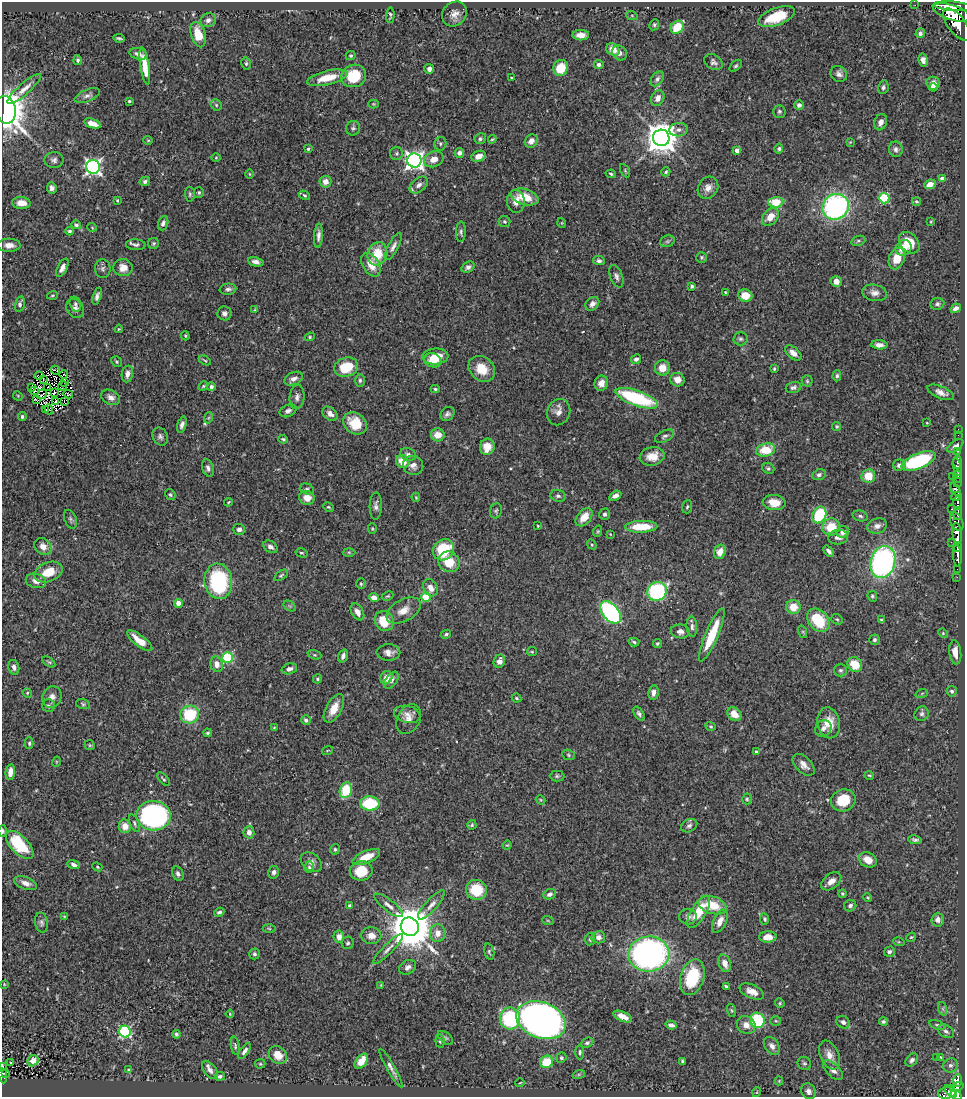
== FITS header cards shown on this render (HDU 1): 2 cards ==
NAXIS1  =                  963
NAXIS2  =                 1095

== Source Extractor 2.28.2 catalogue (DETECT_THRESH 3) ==
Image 963 x 1095 px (HDU 1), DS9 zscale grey, 1 PNG px = 1 image px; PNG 967 x 1099 px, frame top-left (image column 1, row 1095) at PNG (2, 2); each listed source drawn as its Kron ellipse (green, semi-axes under 4 px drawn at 4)
Background 0.699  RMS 0.026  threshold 0.0773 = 3 sigma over >= 5 px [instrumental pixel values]
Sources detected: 472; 2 with non-positive FLUX_AUTO (blend fragments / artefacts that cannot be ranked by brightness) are neither listed nor drawn; the other 470 listed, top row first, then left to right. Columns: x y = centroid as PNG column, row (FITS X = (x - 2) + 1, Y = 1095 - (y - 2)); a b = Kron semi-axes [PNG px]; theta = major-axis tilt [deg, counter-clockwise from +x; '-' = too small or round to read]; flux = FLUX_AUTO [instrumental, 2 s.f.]
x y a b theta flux
915 5 2 2 - 4.4
953 6 19 4 -4 2000
952 12 19 7 -17 2900
454 14 13 11 46 14
390 15 8 3 86 3.1
632 16 6 3 -20 1.8
777 17 19 8 20 61
208 20 8 6 24 6.6
957 24 19 8 -53 2600
654 25 6 4 62 2.7
677 27 7 6 - 44
920 33 5 4 - 4.9
198 35 13 7 -73 33
581 35 8 5 -1 12
119 38 6 2 -9 3.2
613 49 7 6 - 20
620 53 8 6 -49 7.5
138 54 9 5 -17 7.9
351 56 5 4 - 2.3
78 60 5 4 - 3.3
923 60 6 4 -78 7
713 62 10 7 -33 5.9
246 63 6 4 -77 2.6
599 64 5 4 - 4.7
145 66 19 4 -81 28
736 66 7 4 44 3.1
561 68 8 7 - 37
429 69 5 5 - 5.8
839 74 9 7 -37 7.9
354 76 12 11 - 60
327 78 20 7 13 37
511 78 3 3 - 1.5
657 79 8 5 53 5.1
933 83 7 6 - 12
883 87 7 5 78 4.8
933 87 4 3 - 6.5
24 89 21 5 41 13
87 96 13 6 22 6.6
658 98 8 6 65 10
129 101 3 3 - 3.2
373 104 5 4 - 1.9
216 105 6 5 - 2.5
799 105 5 4 - 7.1
5 110 14 10 -78 2100
779 111 6 6 - 3.3
881 122 8 6 71 8.7
92 123 9 4 -18 15
353 128 7 7 - 4
679 130 9 6 6 8.7
661 138 8 8 - 3400
480 139 6 5 - 3.7
492 139 4 3 - 1.9
148 140 5 4 - 2
531 141 7 6 - 11
850 142 4 4 - 1.5
440 144 7 6 - 4.1
308 149 4 3 - 2.7
779 149 5 4 - 3.4
896 149 8 7 - 5.8
737 150 4 4 - 8.9
397 153 6 6 - 3.6
459 153 5 5 - 6.5
479 156 7 5 20 14
216 158 4 3 - 1.6
434 159 10 7 23 16
54 160 9 8 - 6.2
414 160 7 7 - 790
93 167 7 7 - 550
625 171 7 4 -64 2.2
666 172 4 4 - 2.4
250 174 5 3 - 1.4
611 174 5 3 - 2.5
942 179 4 4 - 11
145 181 5 4 - 4.1
325 182 6 6 - 12
930 184 6 4 24 12
419 185 10 6 40 9.1
52 188 6 5 - 6.6
708 188 11 9 56 13
199 192 5 5 - 3.3
190 194 7 5 -88 3.2
304 195 6 4 -29 2.4
525 197 14 7 -17 39
884 198 5 5 - 110
117 200 4 3 - 1.8
516 201 11 9 -87 16
916 201 4 4 - 2.6
776 202 7 5 2 46
21 203 9 6 -3 15
836 207 13 12 - 380
770 217 10 7 48 23
504 222 6 5 - 3
931 222 3 3 - 1.6
163 223 7 5 70 5.4
562 223 5 3 - 1.4
76 225 5 4 - 3.5
92 227 5 3 - 1.3
69 231 4 4 - 3.5
461 232 10 5 87 4.7
318 236 12 4 86 7.2
667 241 7 5 20 3.8
858 241 7 4 18 3.1
154 243 5 5 - 3
909 243 12 8 -49 33
9 245 11 6 -2 12
136 245 10 5 -4 5.2
393 247 15 5 61 7.8
903 248 8 7 - 24
377 254 12 9 69 45
701 257 5 5 - 2.7
897 258 11 7 69 28
599 261 6 4 -6 4.7
256 262 8 4 -11 7.5
371 265 13 8 -58 26
468 267 7 5 32 5.7
62 268 10 4 63 8.4
123 268 9 8 - 17
103 269 9 7 -87 5.6
616 276 12 6 -70 6.5
836 281 5 5 - 11
692 286 4 3 - 3.1
228 289 8 5 7 5.2
725 292 3 3 - 1.4
874 293 12 8 -11 10
52 295 5 3 - 1.9
745 295 7 6 - 24
97 296 8 4 72 6.1
20 304 8 5 77 4.7
75 304 8 5 -73 4.2
592 304 8 6 46 7.8
937 304 7 6 - 4.3
75 308 10 8 -50 7.8
956 308 6 4 31 7.8
255 310 3 3 - 1.8
224 313 7 7 - 6.8
119 329 4 3 - 2
185 336 4 3 - 2
310 337 5 4 - 2.2
740 339 7 6 - 4.1
879 345 8 4 -3 8.9
793 353 10 5 -41 12
435 356 13 8 4 32
636 359 5 4 - 7.2
205 360 6 3 -30 2.1
433 360 9 7 -15 22
117 362 6 5 - 2.6
346 367 12 9 18 48
662 368 7 7 - 21
482 369 14 11 -42 30
774 369 3 3 - 2.2
56 370 5 2 - 2.3
64 374 4 2 - 2.9
127 374 8 5 80 9.9
39 376 4 2 - 0.65
837 376 5 4 - 3.2
43 379 3 2 - 2.1
294 379 10 6 23 8.5
360 380 6 5 - 3.6
677 380 7 7 - 15
807 381 5 5 - 2.6
65 383 3 2 - 0.77
601 383 7 6 - 15
63 386 5 2 - 1.7
203 386 5 4 - 2.2
32 387 2 2 - 1.3
48 387 2 2 - 1.5
211 387 4 4 - 5.3
793 387 8 5 18 4.4
435 389 4 4 - 2.5
34 391 2 2 - 0.55
54 392 3 2 - 1.9
941 392 14 6 -23 11
42 394 5 2 - 0.59
68 394 5 2 - 2.2
18 396 5 4 - 1.9
111 397 10 7 -28 9.5
297 397 12 7 85 8.7
637 398 22 7 -19 140
36 399 4 2 - 3.5
56 401 3 2 - 1
64 402 3 2 - 0.66
49 409 5 2 - 2.5
46 410 2 2 - 0.99
288 411 9 6 26 6.5
559 412 13 11 67 12
330 414 8 6 -39 9.6
447 414 8 6 41 5.8
22 417 4 4 - 3.5
208 418 6 3 70 1.9
355 423 13 10 -35 42
927 423 3 2 - 1.3
182 425 8 4 72 6.5
837 427 4 4 - 2.8
958 429 2 2 - 7.2
438 435 7 6 - 21
958 435 2 2 - 9.6
160 436 9 7 -65 5.4
665 436 10 5 26 4.8
283 439 4 3 - 2.8
955 446 9 5 36 7.4
487 447 8 7 - 25
766 450 10 6 16 46
957 451 3 2 - 20
408 454 8 6 -22 5.9
652 456 12 9 11 20
402 461 7 6 - 28
918 461 18 7 22 170
958 462 7 3 89 250
413 465 10 9 - 11
899 465 6 5 - 5.4
957 467 9 4 -78 660
208 468 9 5 -73 5.6
768 468 6 5 - 3.1
819 475 7 5 24 4.9
868 476 7 6 - 36
953 476 2 2 - 9.8
958 476 6 3 88 380
957 482 5 4 - 120
307 489 7 5 -15 3.4
956 490 7 4 -55 290
170 494 6 5 - 2.8
558 496 7 6 - 4.2
615 496 6 4 29 7.6
956 496 5 4 - 240
416 497 4 3 - 1.8
307 498 8 7 - 16
228 502 4 3 - 1.5
774 503 11 7 -6 23
958 503 7 3 -83 300
376 506 13 6 88 7.2
328 507 6 4 -26 2.1
687 507 7 5 72 2.9
951 509 3 2 - 73
496 511 8 6 72 3.4
958 513 6 3 86 390
605 514 6 5 - 4.2
819 515 8 6 65 120
860 516 8 5 -13 4.4
584 517 10 6 51 26
71 519 10 6 -65 4.3
957 522 9 6 -66 420
538 526 3 2 - 1.4
877 526 10 7 19 9.8
641 527 16 6 2 52
831 527 9 8 - 37
239 529 6 5 - 6.6
372 529 5 4 - 2.1
598 531 6 4 71 2.1
843 532 6 5 - 8.9
610 534 4 2 - 1.1
957 534 11 4 -82 1500
838 537 10 7 7 12
951 542 2 2 - 16
592 545 5 4 - 2.4
43 547 9 7 -43 15
270 547 8 5 -33 6.9
958 547 5 3 - 290
443 550 11 9 48 79
829 551 7 4 -50 6.2
349 552 6 4 -1 2.3
720 552 7 5 67 17
302 553 6 4 -14 2.9
957 556 11 3 -86 850
449 562 11 10 - 35
883 562 16 12 74 400
957 569 2 2 - 9.3
48 572 15 9 22 32
281 575 8 4 37 2.7
957 577 2 2 - 5.3
36 581 10 7 -12 10
218 581 18 14 -82 170
361 584 5 4 - 2.5
430 588 9 7 -61 13
657 591 10 9 - 210
388 596 6 4 26 2.1
872 596 5 4 - 2.9
426 597 5 4 - 76
374 598 5 4 - 14
178 603 4 4 - 20
290 606 7 4 -34 2.7
793 607 7 7 - 27
403 610 19 10 29 21
357 612 9 6 -61 13
610 612 13 8 -50 280
837 619 6 5 - 2.8
818 620 13 9 -48 73
881 620 4 4 - 2.5
384 621 10 9 - 43
692 627 10 5 -87 5.6
680 631 9 7 -9 8.2
803 632 6 4 -72 2.7
943 633 5 4 - 2.2
446 634 5 4 - 3.3
712 635 29 6 67 64
874 640 5 5 - 4
140 641 15 5 -38 28
634 642 5 3 - 2.8
657 643 5 4 - 2.8
388 652 12 8 -1 11
532 652 5 4 - 1.9
955 652 12 6 -83 14
314 655 7 4 -19 2.4
343 656 7 4 72 6.9
227 658 5 5 - 140
499 661 7 5 69 9.9
49 662 7 3 -35 2.3
217 664 8 6 -73 12
855 665 8 7 - 39
14 667 7 5 -76 6
289 669 8 5 14 7
840 670 6 6 - 4.2
386 678 7 5 61 17
317 679 5 4 - 2.7
391 680 10 5 52 6.2
952 691 5 5 - 3.6
27 693 5 4 - 2.1
653 693 7 5 83 8.5
922 693 6 4 20 2.4
52 697 11 9 68 12
516 698 5 3 - 2.2
83 704 7 5 -17 3
48 706 6 6 - 4.1
334 708 16 7 61 24
190 714 9 9 - 89
407 714 13 8 -14 11
639 714 8 4 -58 4.7
734 714 8 6 -39 23
922 714 7 6 - 4.7
409 719 16 11 60 14
306 720 5 4 - 4.5
829 723 15 11 -79 32
711 726 5 4 - 2.5
274 728 3 3 - 1.5
823 728 9 7 49 7.1
208 733 4 4 - 2.9
29 743 6 4 90 2.8
90 745 5 4 - 2.4
327 750 6 2 19 1.4
756 752 4 3 - 2.9
568 755 6 5 - 2.6
56 762 5 3 - 1.4
804 765 13 7 -46 12
10 772 7 4 81 13
869 775 5 3 - 1.8
557 776 7 5 0 3.5
164 779 8 3 -47 2.7
346 790 8 6 72 67
747 799 5 4 - 2.5
540 800 5 4 - 1.7
843 800 12 11 - 54
370 803 10 7 -2 87
154 816 17 14 -1 410
134 823 9 4 -66 3.7
472 825 5 4 - 2.5
125 826 7 6 - 18
689 826 8 6 25 5
3 831 6 3 -90 3
249 832 6 5 - 8.8
915 840 7 3 -8 4
20 845 18 8 -46 84
507 845 4 3 - 1.5
335 849 5 5 - 2.8
366 857 14 6 23 33
868 860 9 7 -29 19
311 862 11 8 -39 9.5
74 864 6 4 -22 5.4
97 867 5 4 - 2.1
309 867 5 5 - 2.9
361 871 11 9 8 42
274 872 6 5 - 6.1
178 874 7 5 -66 5.2
831 881 11 7 39 11
26 883 12 6 -20 11
476 890 10 10 - 58
550 894 6 5 - 6.9
842 894 4 4 - 2.5
868 897 4 3 - 1.9
389 905 17 5 -38 9.7
431 905 19 6 48 11
712 905 14 8 -18 43
350 906 4 4 - 7.6
850 906 6 5 - 5.5
219 912 5 4 - 4.3
699 912 18 7 59 48
64 916 3 2 - 1.1
688 917 9 7 3 7.9
765 919 6 4 -79 3
938 920 7 6 - 8.6
548 921 6 3 -20 1.7
720 921 12 6 65 16
41 922 10 6 -79 5.2
410 927 9 9 - 7900
269 929 6 4 -3 2.3
438 933 9 8 - 15
371 936 10 8 -2 15
339 937 6 5 - 13
598 937 7 6 - 8.3
768 937 8 5 1 20
911 937 5 4 - 2.1
590 939 6 5 - 3.7
899 942 6 3 -17 1.8
348 943 6 6 - 3.7
388 949 20 5 45 9.6
489 952 8 5 -74 3.4
889 952 5 5 - 5.1
254 954 5 5 - 3.9
649 954 20 17 3 620
725 963 9 6 -71 13
408 967 9 7 30 7
692 977 18 11 73 80
4 984 4 3 - 1.4
381 985 4 3 - 1.8
726 986 3 3 - 2.2
752 992 13 7 -23 14
780 1003 5 4 - 2.2
943 1009 7 4 -72 3.6
731 1010 7 3 -71 2.1
230 1014 4 2 - 1.7
623 1017 10 4 -24 15
510 1018 11 10 - 150
541 1020 26 17 -21 1200
757 1020 8 7 - 120
776 1021 5 5 - 2.4
843 1022 7 6 - 6.9
883 1022 4 4 - 3.2
671 1025 5 4 - 6.1
746 1025 10 8 -42 14
937 1025 8 4 -17 2.9
125 1031 6 5 - 220
946 1031 9 6 -32 5.4
176 1034 4 3 - 2.9
445 1038 9 5 -37 3.7
440 1041 7 4 -83 2.9
587 1043 6 4 25 4.3
235 1046 9 4 -82 3
772 1046 10 7 -56 8.1
245 1051 9 4 53 6
580 1052 7 4 -89 3.8
278 1055 10 8 -41 22
830 1055 15 9 -67 17
941 1057 3 2 - 2.1
561 1058 5 5 - 2.7
937 1058 2 2 - 2.8
912 1060 7 5 47 5.1
33 1061 6 5 - 13
361 1061 8 5 52 21
682 1061 4 3 - 3
11 1062 3 2 - 1.4
547 1062 6 6 - 48
804 1063 7 6 - 4.1
260 1064 5 5 - 2.1
950 1065 7 7 - 5.6
2 1066 3 2 - 8.2
391 1068 22 4 -61 9
128 1070 4 3 - 2.8
210 1070 10 6 -52 8.2
833 1070 12 6 -45 9.5
5 1074 3 2 - 16
579 1074 6 4 18 2.8
3 1076 8 3 -83 83
220 1076 5 4 - 4.2
958 1080 6 4 86 280
779 1081 4 4 - 1.4
520 1083 4 3 - 1.4
957 1087 7 3 21 140
808 1091 8 7 - 7.1
951 1091 7 3 -47 290
757 1092 5 3 - 1.3
947 1093 9 6 12 360
956 1095 6 4 -37 390
At the frame edge (FLAGS 8, measured only in part): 5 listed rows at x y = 5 110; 3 831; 2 1066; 3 1076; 956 1095
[2 non-positive-flux detections neither listed nor drawn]